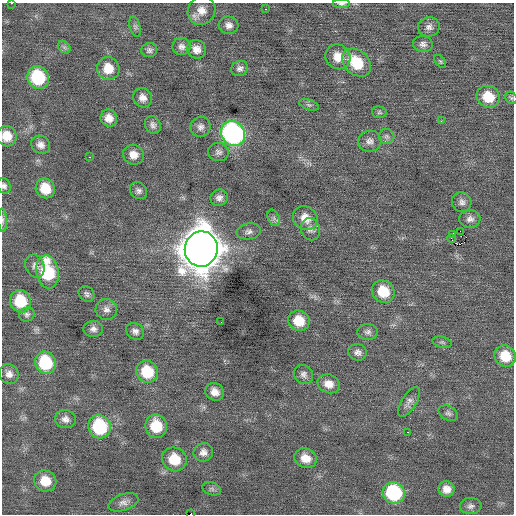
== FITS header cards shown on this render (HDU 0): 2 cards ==
NAXIS1  =                  512 / Axis length
NAXIS2  =                  512 / Axis length

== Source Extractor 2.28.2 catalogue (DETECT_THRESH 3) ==
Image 512 x 512 px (HDU 0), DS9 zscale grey, 1 PNG px = 1 image px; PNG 516 x 516 px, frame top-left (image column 1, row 512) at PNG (2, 3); each listed source drawn as its Kron ellipse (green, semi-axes under 4 px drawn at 4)
Background 0.0253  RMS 0.72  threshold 2.16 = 3 sigma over >= 5 px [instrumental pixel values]
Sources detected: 87; all 87 listed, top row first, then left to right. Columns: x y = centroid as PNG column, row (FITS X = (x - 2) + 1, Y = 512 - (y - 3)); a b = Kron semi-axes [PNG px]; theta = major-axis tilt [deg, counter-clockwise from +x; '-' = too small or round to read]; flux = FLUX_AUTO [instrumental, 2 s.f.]
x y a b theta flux
11 3 2 2 - 250
341 4 8 4 0 98
266 9 3 2 - 390
201 11 15 13 55 540
229 25 10 8 -6 260
135 27 10 5 -74 130
429 27 11 9 17 260
423 44 10 8 -6 210
181 46 9 8 - 220
64 47 7 5 -44 130
196 49 10 9 - 360
149 50 8 7 - 160
338 57 13 12 - 740
440 61 7 4 -53 69
356 63 16 12 -42 1700
108 68 11 11 - 840
240 68 8 7 - 180
38 77 12 10 -59 2800
488 97 12 10 -28 1200
143 98 10 9 - 330
511 98 7 5 -46 87
309 105 10 5 -17 120
379 112 7 6 - 92
109 118 9 8 - 420
441 121 3 3 - 39
153 125 9 7 -61 200
201 127 10 10 - 240
233 133 13 11 -51 12000
7 136 10 9 - 700
387 136 7 7 - 160
370 141 12 10 9 280
41 145 10 8 -34 300
218 152 10 9 - 210
133 155 10 10 - 460
89 157 3 2 - 120
4 186 8 6 -63 160
45 188 10 9 - 1100
138 191 9 8 - 180
219 198 9 8 - 230
462 202 10 9 - 220
274 218 8 6 -63 150
305 218 13 11 -35 610
470 219 10 9 - 250
3 220 11 4 -87 120
310 229 11 9 -71 230
249 231 12 8 8 210
460 231 2 2 - 1200
452 234 4 2 - 69
451 239 4 2 - 100
201 249 18 16 83 150000
35 266 12 9 -69 260
47 272 17 11 -81 3200
383 291 12 10 -43 1300
87 294 8 7 - 150
20 301 11 10 - 1700
106 309 11 10 - 300
27 315 8 7 - 140
299 321 11 10 - 1100
221 322 2 2 - 25
93 329 9 8 - 230
135 331 9 7 -34 220
368 332 10 8 0 200
442 342 10 5 -13 120
358 352 9 8 - 220
505 356 11 10 - 1200
45 363 11 10 - 2900
147 372 11 10 - 1800
9 374 10 9 - 310
304 374 10 9 - 220
329 384 11 9 -22 490
215 392 9 8 - 380
409 402 17 7 58 260
448 413 10 7 -29 150
65 419 10 9 - 280
156 426 12 11 - 1500
100 427 12 11 - 3500
408 432 2 2 - 93
203 452 10 9 - 280
306 458 11 9 -24 600
174 459 12 11 - 1200
45 481 11 10 - 860
212 489 10 6 -19 130
447 489 8 7 - 390
394 493 11 10 - 4100
123 502 15 8 19 290
471 506 11 8 -1 200
191 514 2 2 - 510
At the frame edge (FLAGS 8, measured only in part): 6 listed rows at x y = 11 3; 341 4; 7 136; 4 186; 3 220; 191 514